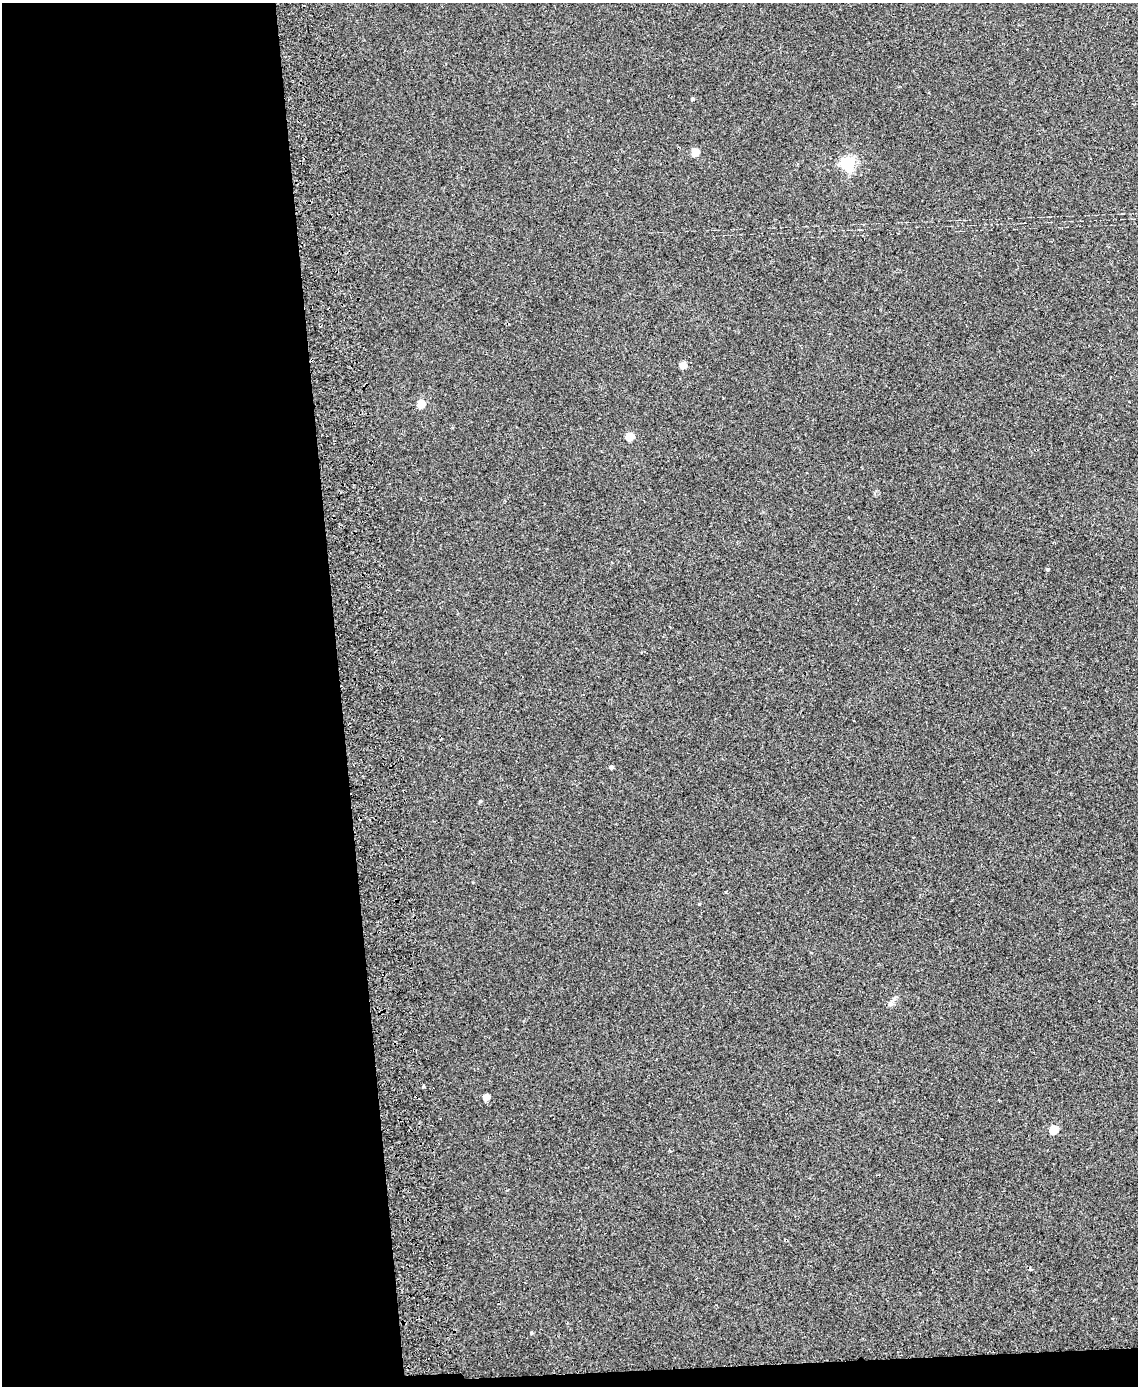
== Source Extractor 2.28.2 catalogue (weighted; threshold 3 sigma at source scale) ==
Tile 9 of 4 x 3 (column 1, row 3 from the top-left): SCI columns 57-1192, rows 143-1526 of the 4656 x 4538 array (HDU 1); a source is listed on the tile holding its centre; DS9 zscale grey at full resolution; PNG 1140 x 1388 px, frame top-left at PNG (2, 3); no overlay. Shown black and unused: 31% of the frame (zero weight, under 2 of 3 exposures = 3% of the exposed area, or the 3 px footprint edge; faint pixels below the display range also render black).
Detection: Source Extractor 2.28.2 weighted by HDU 2 'WHT'; one run over the whole footprint, this tile lists its part. Background 0.0315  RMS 0.0064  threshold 0.0289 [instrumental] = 3 sigma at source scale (4.5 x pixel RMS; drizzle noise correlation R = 1.50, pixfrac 1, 0.05/0.05 arcsec/px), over >= 5 px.
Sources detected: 14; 1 cosmic-ray / hot-pixel residue — not listed; the other 13 listed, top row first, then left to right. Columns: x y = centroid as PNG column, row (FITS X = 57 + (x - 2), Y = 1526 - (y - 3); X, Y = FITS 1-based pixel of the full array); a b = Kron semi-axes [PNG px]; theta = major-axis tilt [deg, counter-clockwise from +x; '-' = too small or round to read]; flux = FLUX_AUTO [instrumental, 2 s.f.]
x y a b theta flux
692 99 4 4 - 0.99
695 152 5 5 - 14
848 163 6 6 - 120
683 365 5 4 - 7.6
421 404 5 5 - 16
629 437 5 5 - 16
1047 569 4 4 - 0.73
611 767 4 4 - 1.5
480 801 4 4 - 0.67
890 1004 7 6 - 1.6
486 1097 5 5 - 7
1053 1130 5 5 - 21
532 1333 4 4 - 0.71